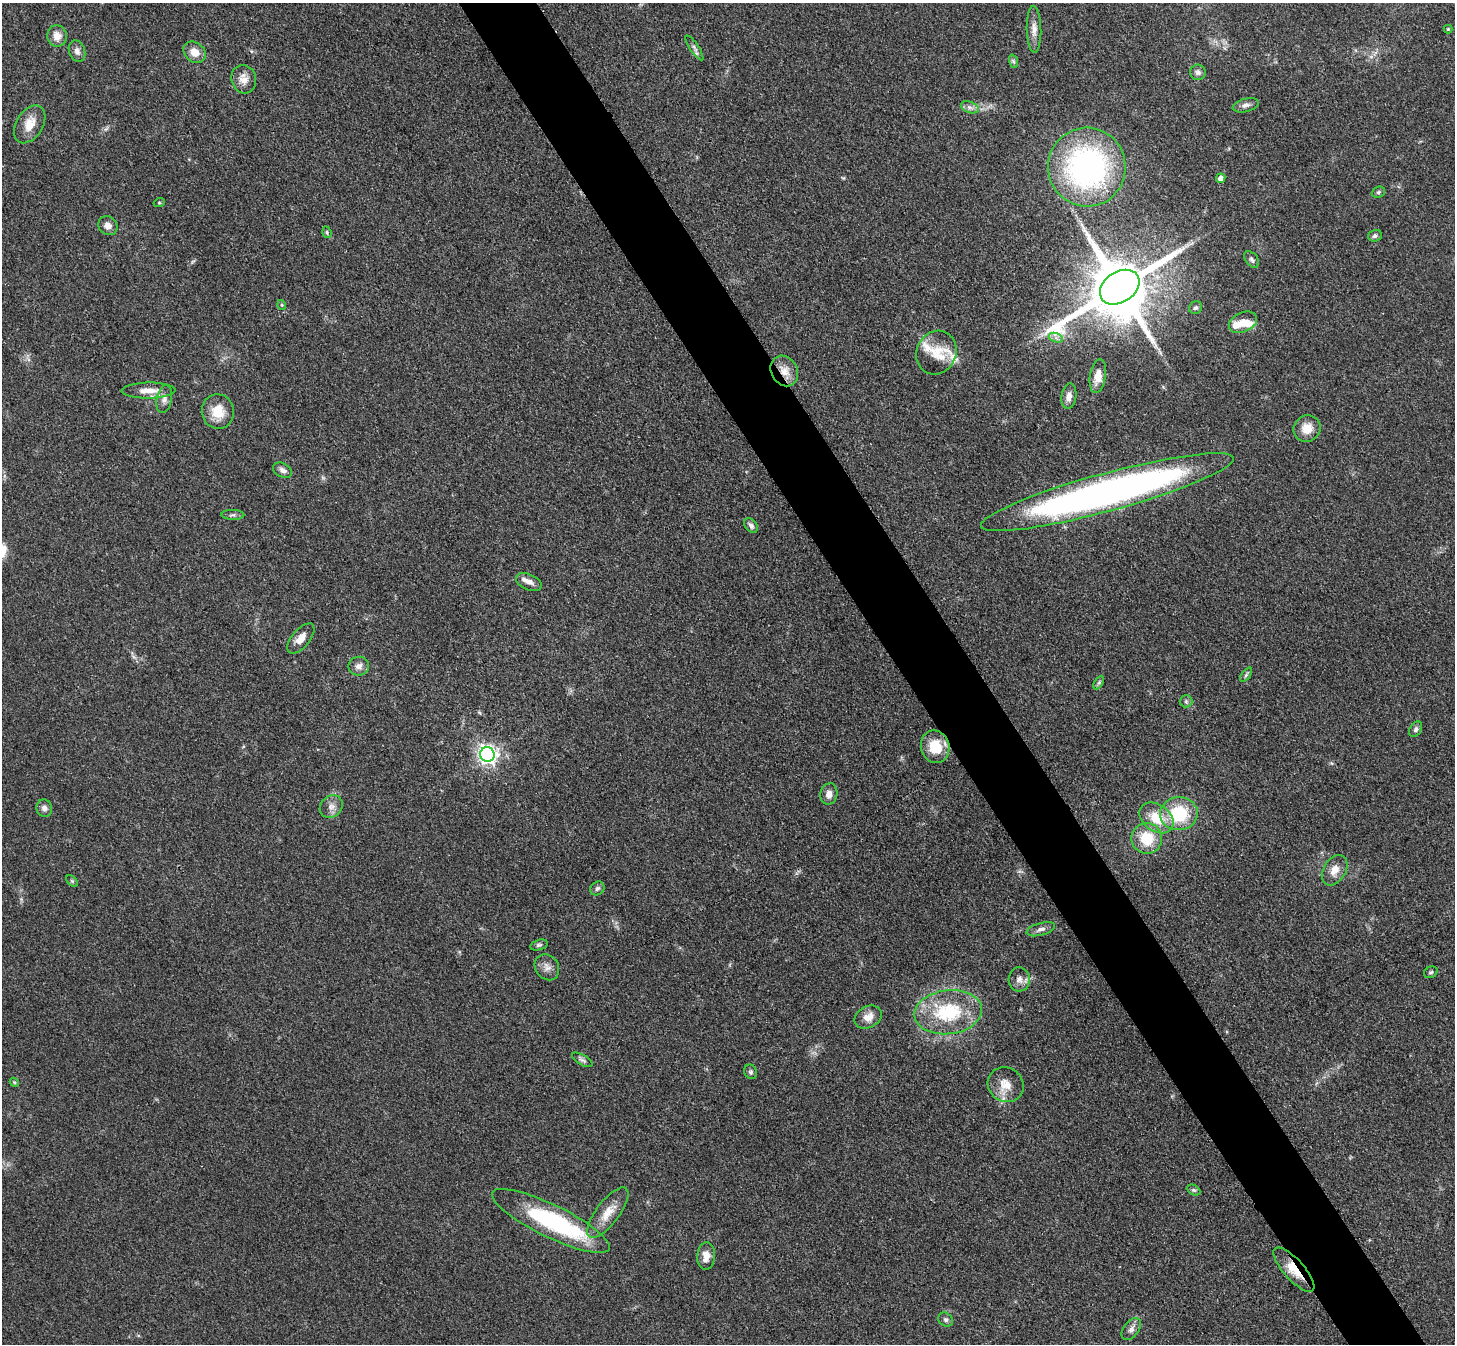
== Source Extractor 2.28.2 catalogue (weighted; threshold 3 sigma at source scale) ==
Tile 6 of 4 x 4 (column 2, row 2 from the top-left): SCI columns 1470-2922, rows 2990-4331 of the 5847 x 5841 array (HDU 1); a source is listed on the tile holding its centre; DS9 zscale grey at full resolution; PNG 1457 x 1346 px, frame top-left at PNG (2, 3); each listed source drawn as its Kron ellipse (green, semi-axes under 4 px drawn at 4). Shown black and unused: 5% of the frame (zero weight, under 3 of 4 exposures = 2% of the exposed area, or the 3 px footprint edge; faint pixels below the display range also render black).
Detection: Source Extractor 2.28.2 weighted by HDU 2 'WHT'; one run over the whole footprint, this tile lists its part. Background 0.0921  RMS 0.0063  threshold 0.0282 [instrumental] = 3 sigma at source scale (4.5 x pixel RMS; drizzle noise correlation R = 1.50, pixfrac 1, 0.05/0.05 arcsec/px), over >= 5 px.
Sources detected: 82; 1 too faint to see at this stretch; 1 inside a brighter object's white glare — neither listed nor drawn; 7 inside a brighter listed object's ellipse — not listed separately; the other 73 listed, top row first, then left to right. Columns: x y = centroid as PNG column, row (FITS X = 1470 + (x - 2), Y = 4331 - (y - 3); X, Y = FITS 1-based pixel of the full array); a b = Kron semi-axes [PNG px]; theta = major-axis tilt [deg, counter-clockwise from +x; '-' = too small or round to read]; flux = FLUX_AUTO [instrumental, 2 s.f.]
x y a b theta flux
1034 29 23 7 -89 5.2
1448 29 4 4 - 0.57
57 36 11 9 -84 6
694 48 14 4 -56 2.3
77 51 11 8 -70 3.1
195 52 12 9 -39 7
1013 61 7 4 -71 1.1
1198 72 8 7 - 2.2
244 79 14 12 -74 6.3
1246 105 13 6 15 2.8
970 107 9 5 -20 2.5
30 124 21 13 58 9.4
1087 167 39 39 - 160
1221 178 5 4 - 3.7
1378 192 7 5 23 1.3
159 203 5 3 - 0.64
108 226 10 9 - 4.3
327 232 6 4 -71 0.91
1375 236 7 5 18 1.7
1252 259 9 6 -52 1.7
1120 287 21 15 34 5900
282 305 5 3 - 0.58
1196 308 7 6 - 1.6
1243 322 15 9 24 6.9
1056 338 7 4 -19 1.9
936 353 22 20 65 15
784 371 16 13 -60 8
1098 376 17 8 80 6.9
148 390 27 8 1 8.1
1069 396 13 7 83 4
164 399 14 7 79 3.6
218 411 17 16 - 13
1307 428 14 13 - 9.4
283 470 10 7 -27 3
1107 492 131 19 15 370
233 515 11 5 -2 1.7
751 525 8 5 -55 2
529 582 13 8 -25 3.7
301 638 18 9 50 6
359 666 10 9 - 3.8
1246 675 8 4 54 1.3
1099 682 7 4 59 1
1186 701 6 6 - 1.3
1416 729 8 5 59 1.7
935 747 16 14 -76 17
487 754 7 7 - 300
829 794 11 8 80 4
331 807 12 10 45 4.7
44 808 9 8 - 2.9
1179 814 19 16 4 33
1157 818 19 13 -36 17
1147 838 15 15 - 19
1335 870 16 11 59 6.5
72 881 7 4 -45 0.9
597 888 7 6 - 1.6
1041 929 14 6 15 3
539 945 9 5 15 1.4
547 967 14 11 -55 4.3
1431 972 7 5 30 1.2
1019 979 12 10 87 4.3
948 1012 34 22 7 42
868 1017 14 10 27 6.2
582 1060 11 5 -30 1.8
751 1072 7 6 - 1.4
14 1082 5 3 - 0.7
1006 1085 18 17 - 9.9
1194 1190 7 5 -26 1.2
608 1213 30 11 53 11
551 1221 65 16 -26 78
706 1256 14 9 85 5.7
1294 1270 28 10 -48 14
946 1320 8 6 -42 1.7
1131 1329 12 7 52 3.1
Overlapping masked pixels (flux is a lower limit): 2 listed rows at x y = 784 371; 1294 1270